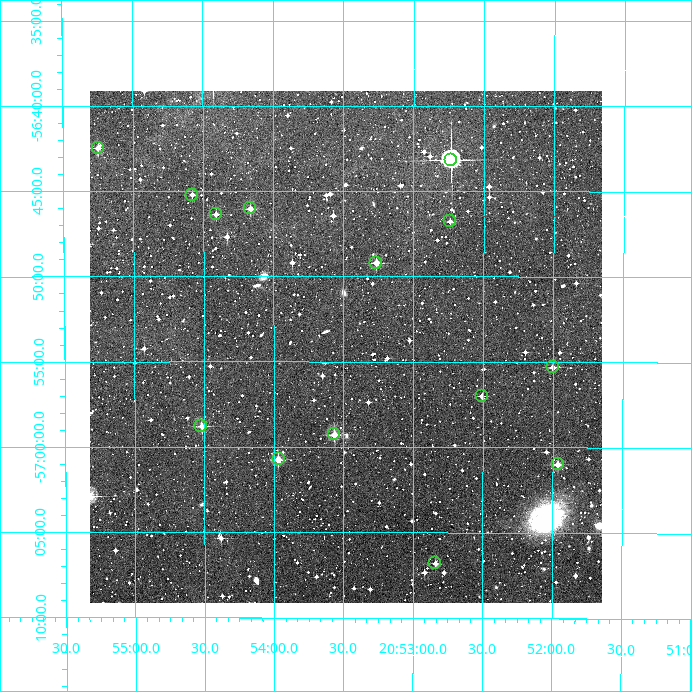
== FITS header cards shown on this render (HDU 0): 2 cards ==
NAXIS1  =                  512
NAXIS2  =                  512

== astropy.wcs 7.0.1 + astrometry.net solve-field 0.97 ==
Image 512 x 512 px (HDU 0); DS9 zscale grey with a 90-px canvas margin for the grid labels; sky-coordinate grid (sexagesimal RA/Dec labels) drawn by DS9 from the SOLVED WCS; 14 Tycho-2 reference stars matched to detected sources circled (green)
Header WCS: RA---TAN/DEC--TAN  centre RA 20:53:29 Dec -56:54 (313.37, -56.90 deg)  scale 3.52 arcsec/px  FOV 30.0' x 30.0'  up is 0 deg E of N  parity normal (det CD < 0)
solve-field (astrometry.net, Tycho-2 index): VERIFIED the header's WCS against the Tycho-2 star catalogue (verified at 2 index scales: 7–14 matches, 0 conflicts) and refined it, rather than solving blind
Solved WCS: RA---TAN-SIP/DEC--TAN-SIP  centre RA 20:53:29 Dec -56:54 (313.37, -56.90 deg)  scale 3.52 arcsec/px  FOV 30.0' x 30.0'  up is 0 deg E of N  parity normal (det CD < 0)
The solver's refit moves the header's centre by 0.75 arcsec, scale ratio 1.001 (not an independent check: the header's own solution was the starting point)
Tycho-2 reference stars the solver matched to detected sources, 14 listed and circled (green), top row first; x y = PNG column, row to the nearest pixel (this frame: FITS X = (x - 90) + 1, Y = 512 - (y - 91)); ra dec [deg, ICRS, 3 dp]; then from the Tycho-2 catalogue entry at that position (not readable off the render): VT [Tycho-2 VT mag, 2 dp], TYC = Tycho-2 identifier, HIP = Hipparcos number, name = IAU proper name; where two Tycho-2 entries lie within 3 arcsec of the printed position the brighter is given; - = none
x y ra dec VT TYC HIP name
98 148 313.812 -56.707 11.57 8800-580-1 - -
451 160 313.183 -56.720 8.25 8799-802-1 103052 -
192 195 313.645 -56.754 12.66 8800-231-1 - -
250 208 313.541 -56.767 11.63 8800-113-1 - -
216 214 313.602 -56.772 12.11 8800-570-1 - -
450 221 313.185 -56.780 13.06 8799-502-1 - -
376 263 313.316 -56.820 11.39 8799-1092-1 - -
553 367 313.001 -56.922 11.70 8799-1063-1 - -
482 396 313.127 -56.950 12.36 8799-594-1 - -
201 426 313.630 -56.980 11.33 8800-831-1 - -
334 434 313.391 -56.988 11.03 8800-357-1 - -
279 459 313.491 -57.012 11.00 8800-283-1 - -
558 464 312.991 -57.016 11.31 8799-953-1 - -
435 563 313.210 -57.114 12.28 8799-362-1 - -